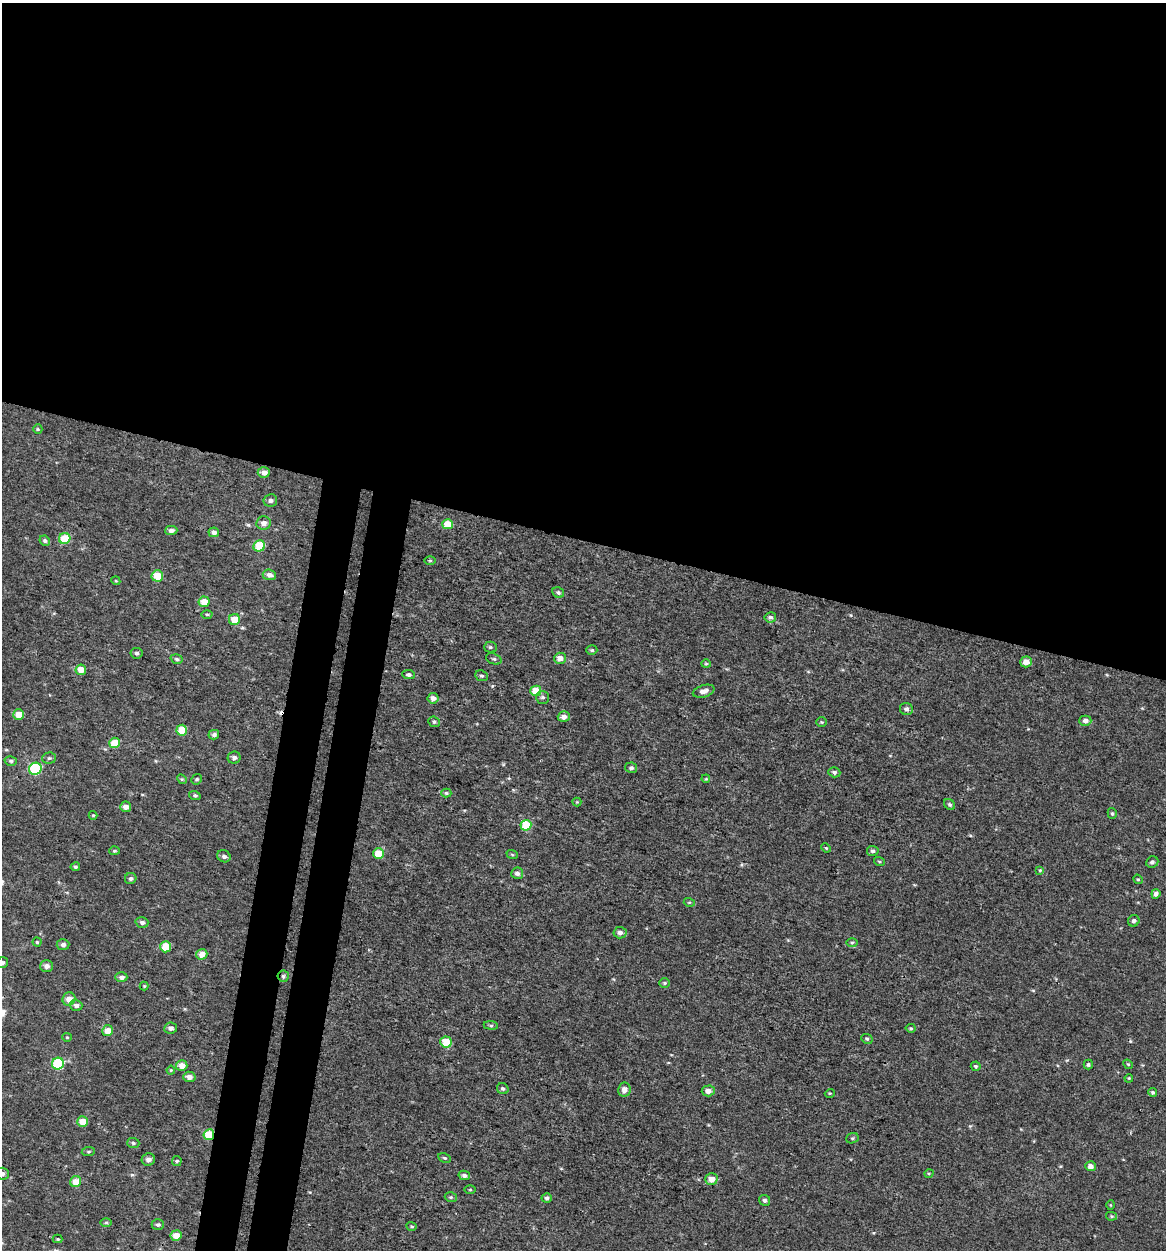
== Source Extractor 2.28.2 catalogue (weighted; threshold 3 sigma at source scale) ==
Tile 3 of 4 x 4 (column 3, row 1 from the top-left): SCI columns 2599-3762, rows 3767-5014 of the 5257 x 5027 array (HDU 1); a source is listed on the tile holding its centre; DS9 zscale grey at full resolution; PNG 1168 x 1252 px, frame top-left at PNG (2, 3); each listed source drawn as its Kron ellipse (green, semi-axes under 4 px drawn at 4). Shown black and unused: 47% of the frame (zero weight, under 3 of 4 exposures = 4% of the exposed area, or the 3 px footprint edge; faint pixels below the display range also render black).
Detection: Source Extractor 2.28.2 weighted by HDU 2 'WHT'; one run over the whole footprint, this tile lists its part. Background -2.61e-04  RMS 0.0026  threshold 0.0118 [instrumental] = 3 sigma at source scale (4.5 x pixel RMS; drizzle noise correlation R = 1.50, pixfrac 1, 0.0396/0.0396 arcsec/px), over >= 5 px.
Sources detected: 138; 2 cosmic-ray / hot-pixel residue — neither listed nor drawn; the other 136 listed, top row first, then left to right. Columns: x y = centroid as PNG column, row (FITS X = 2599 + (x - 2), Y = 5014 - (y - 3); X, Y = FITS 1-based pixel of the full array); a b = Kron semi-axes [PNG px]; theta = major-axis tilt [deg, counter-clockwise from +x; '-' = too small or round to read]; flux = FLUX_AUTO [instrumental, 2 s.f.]
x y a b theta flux
38 429 5 4 - 0.33
264 472 6 5 - 1.3
270 500 7 6 - 0.82
264 523 7 6 - 1.4
448 524 5 5 - 5
171 530 6 4 2 0.92
214 532 5 5 - 0.99
65 539 6 5 - 6.9
45 541 5 5 - 0.54
259 546 6 5 - 9.1
430 561 6 4 0 0.32
269 575 6 5 - 1.1
157 576 5 5 - 5.3
116 581 4 3 - 0.23
558 592 6 5 - 0.57
204 602 5 5 - 3.5
207 614 5 3 - 0.33
770 617 6 5 - 0.62
234 619 6 5 - 4.1
490 647 6 5 - 0.48
592 650 5 4 - 0.42
137 653 6 5 - 0.54
560 658 6 5 - 2.3
177 659 6 4 -17 0.49
494 659 8 5 -19 0.52
1026 662 6 5 - 2.1
706 664 4 4 - 0.3
81 670 5 5 - 3.2
409 674 6 4 -7 0.64
482 676 6 5 - 0.53
536 691 5 5 - 4.6
704 691 11 6 17 1.5
543 697 6 6 - 0.65
433 698 5 5 - 1.2
906 709 6 6 - 0.79
18 714 5 5 - 4.1
564 717 6 5 - 1.4
1085 721 6 5 - 1.1
434 722 6 5 - 0.51
822 722 5 4 - 0.37
182 730 5 5 - 5.5
214 735 5 4 - 0.75
114 743 5 5 - 6.2
49 758 7 5 3 0.48
234 758 6 6 - 0.9
11 761 6 5 - 0.51
631 768 6 5 - 0.68
35 769 6 6 - 20
834 772 6 5 - 0.64
182 779 5 4 - 0.31
197 779 5 5 - 0.43
706 779 4 3 - 0.23
446 793 5 4 - 0.37
195 795 6 4 -17 0.43
577 802 4 4 - 0.25
950 804 6 5 - 0.44
126 807 5 5 - 1.5
1112 813 5 4 - 0.41
93 815 4 4 - 0.27
526 825 5 5 - 8.1
826 848 5 4 - 0.29
114 851 5 4 - 0.36
873 851 6 5 - 0.66
378 853 5 5 - 4.4
512 854 6 3 -21 0.29
224 856 7 6 - 0.79
879 861 5 3 - 0.29
1152 862 6 5 - 0.75
75 867 5 4 - 0.41
1040 870 4 4 - 0.26
517 873 6 5 - 0.93
131 879 6 5 - 0.6
1138 879 5 4 - 0.33
1156 894 5 4 - 1
689 902 5 3 - 0.24
1134 921 6 5 - 0.73
142 922 6 5 - 0.73
620 933 6 6 - 0.95
37 942 4 4 - 0.33
852 942 6 4 1 0.33
63 945 6 5 - 0.92
165 947 5 5 - 5.8
202 954 5 5 - 2.7
2 963 6 5 - 0.72
47 966 6 6 - 1.1
283 976 5 5 - 0.56
121 977 6 5 - 0.97
665 983 5 5 - 0.39
144 986 4 4 - 0.27
69 999 7 6 - 2.2
76 1005 6 5 - 0.91
491 1025 7 4 -7 0.43
171 1028 6 5 - 1.1
911 1028 5 4 - 0.34
108 1031 5 5 - 3.3
67 1037 4 4 - 0.26
867 1039 6 4 -25 0.44
446 1042 6 5 - 5
58 1064 6 5 - 17
1128 1064 5 4 - 0.33
182 1065 5 5 - 2.5
1088 1065 5 4 - 0.48
976 1066 5 5 - 0.47
171 1070 4 4 - 0.29
189 1077 6 5 - 1.3
1129 1078 4 3 - 0.23
503 1089 6 5 - 0.61
624 1090 7 6 - 1.3
708 1091 6 5 - 1.4
1153 1092 4 4 - 0.52
830 1093 5 3 - 0.23
83 1122 5 5 - 4.1
209 1135 5 5 - 7.3
852 1138 6 5 - 0.4
133 1143 6 5 - 0.49
88 1152 7 4 7 0.38
445 1158 7 4 -26 0.38
148 1159 6 6 - 1.1
177 1161 5 5 - 0.36
1090 1166 5 5 - 1.3
929 1173 5 3 - 0.23
2 1174 7 6 - 0.86
464 1175 6 4 -12 0.8
711 1179 6 5 - 2.3
76 1182 5 5 - 3.8
470 1190 5 3 - 0.26
451 1197 6 4 -18 0.4
547 1198 5 4 - 0.53
765 1200 6 5 - 0.65
1110 1205 5 3 - 0.21
1111 1216 5 4 - 0.31
106 1223 6 4 0 0.41
158 1225 6 5 - 0.57
412 1226 5 3 - 0.28
176 1235 5 5 - 2.8
58 1239 5 4 - 0.28
Overlapping masked pixels (flux is a lower limit): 2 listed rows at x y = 283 976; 209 1135
Isophote crosses this tile's border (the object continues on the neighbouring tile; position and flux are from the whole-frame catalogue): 2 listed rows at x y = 2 963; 2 1174